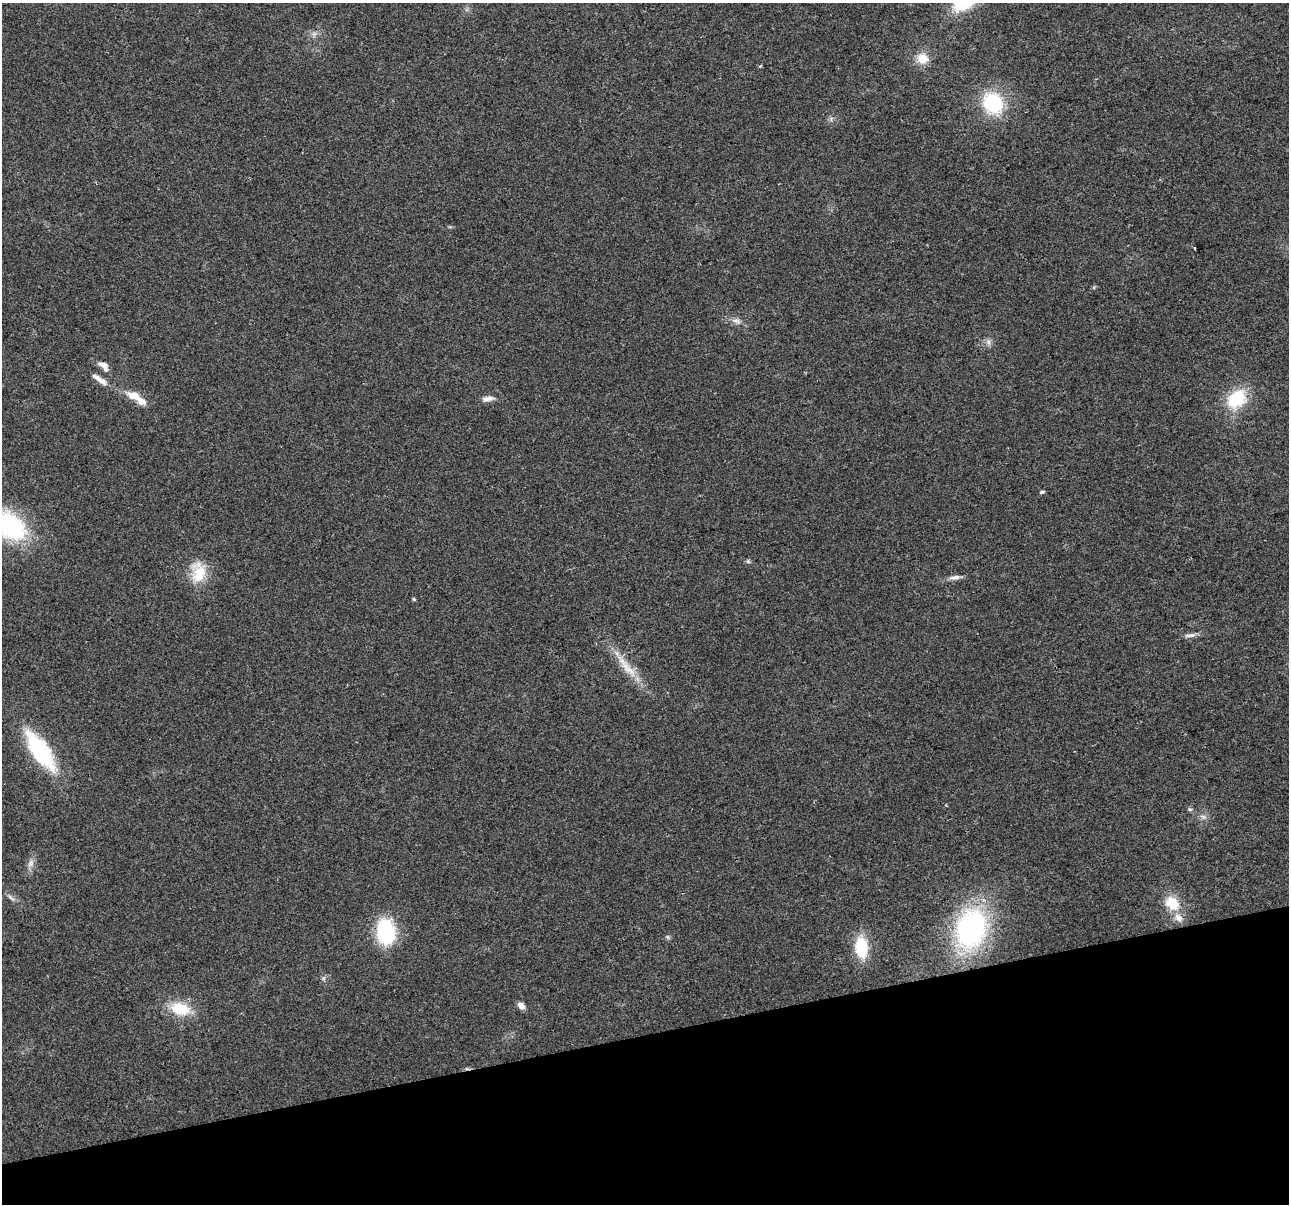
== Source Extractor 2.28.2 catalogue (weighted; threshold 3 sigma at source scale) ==
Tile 14 of 4 x 4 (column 2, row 4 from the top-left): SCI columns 1289-2575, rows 96-1297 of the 5150 x 4949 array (HDU 1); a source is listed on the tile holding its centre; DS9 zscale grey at full resolution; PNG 1291 x 1206 px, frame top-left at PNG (2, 3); no overlay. Shown black and unused: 14% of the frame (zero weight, under 2 of 3 exposures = <1% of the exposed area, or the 3 px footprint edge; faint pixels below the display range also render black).
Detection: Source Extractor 2.28.2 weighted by HDU 2 'WHT'; one run over the whole footprint, this tile lists its part. Background 0.0568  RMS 0.0076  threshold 0.0341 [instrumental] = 3 sigma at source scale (4.5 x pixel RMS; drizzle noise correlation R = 1.50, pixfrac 1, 0.0396/0.0396 arcsec/px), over >= 5 px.
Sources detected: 37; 1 cosmic-ray / hot-pixel residue — not listed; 2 inside a brighter listed object's ellipse — not listed separately; the other 34 listed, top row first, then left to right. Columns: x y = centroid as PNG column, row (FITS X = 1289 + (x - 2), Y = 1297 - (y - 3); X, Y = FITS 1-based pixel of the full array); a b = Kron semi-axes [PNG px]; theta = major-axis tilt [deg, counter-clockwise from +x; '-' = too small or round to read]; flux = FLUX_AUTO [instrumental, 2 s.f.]
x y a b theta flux
314 34 7 6 - 2.5
922 58 15 13 -17 11
760 66 5 3 - 0.89
993 103 24 21 -55 48
1194 247 3 3 - 2.9
737 320 13 6 -23 3.9
988 342 9 6 -62 2.7
103 365 14 7 -23 4.4
100 379 24 7 -35 6.6
134 396 20 10 -18 11
488 399 17 7 8 4.5
1237 399 27 21 38 33
1042 492 4 4 - 2.2
9 526 39 26 -36 89
748 561 6 5 - 1.3
199 574 28 21 89 21
955 577 16 6 8 3.8
414 599 5 4 - 0.95
1190 635 17 5 5 3.5
628 669 34 12 -47 18
40 751 43 16 -55 76
1190 809 7 5 -20 1.4
1203 817 10 6 -20 2.9
31 863 12 7 59 4
11 898 13 4 -38 2.4
1172 903 16 12 -44 20
1179 918 13 10 -43 6.1
971 929 39 29 74 160
386 932 28 20 -81 53
667 937 6 4 -70 1.2
861 947 21 12 -86 33
324 978 7 4 71 1.4
521 1006 10 7 -47 4
180 1009 24 15 -14 24
Isophote crosses this tile's border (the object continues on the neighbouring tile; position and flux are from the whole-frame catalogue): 1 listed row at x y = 9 526